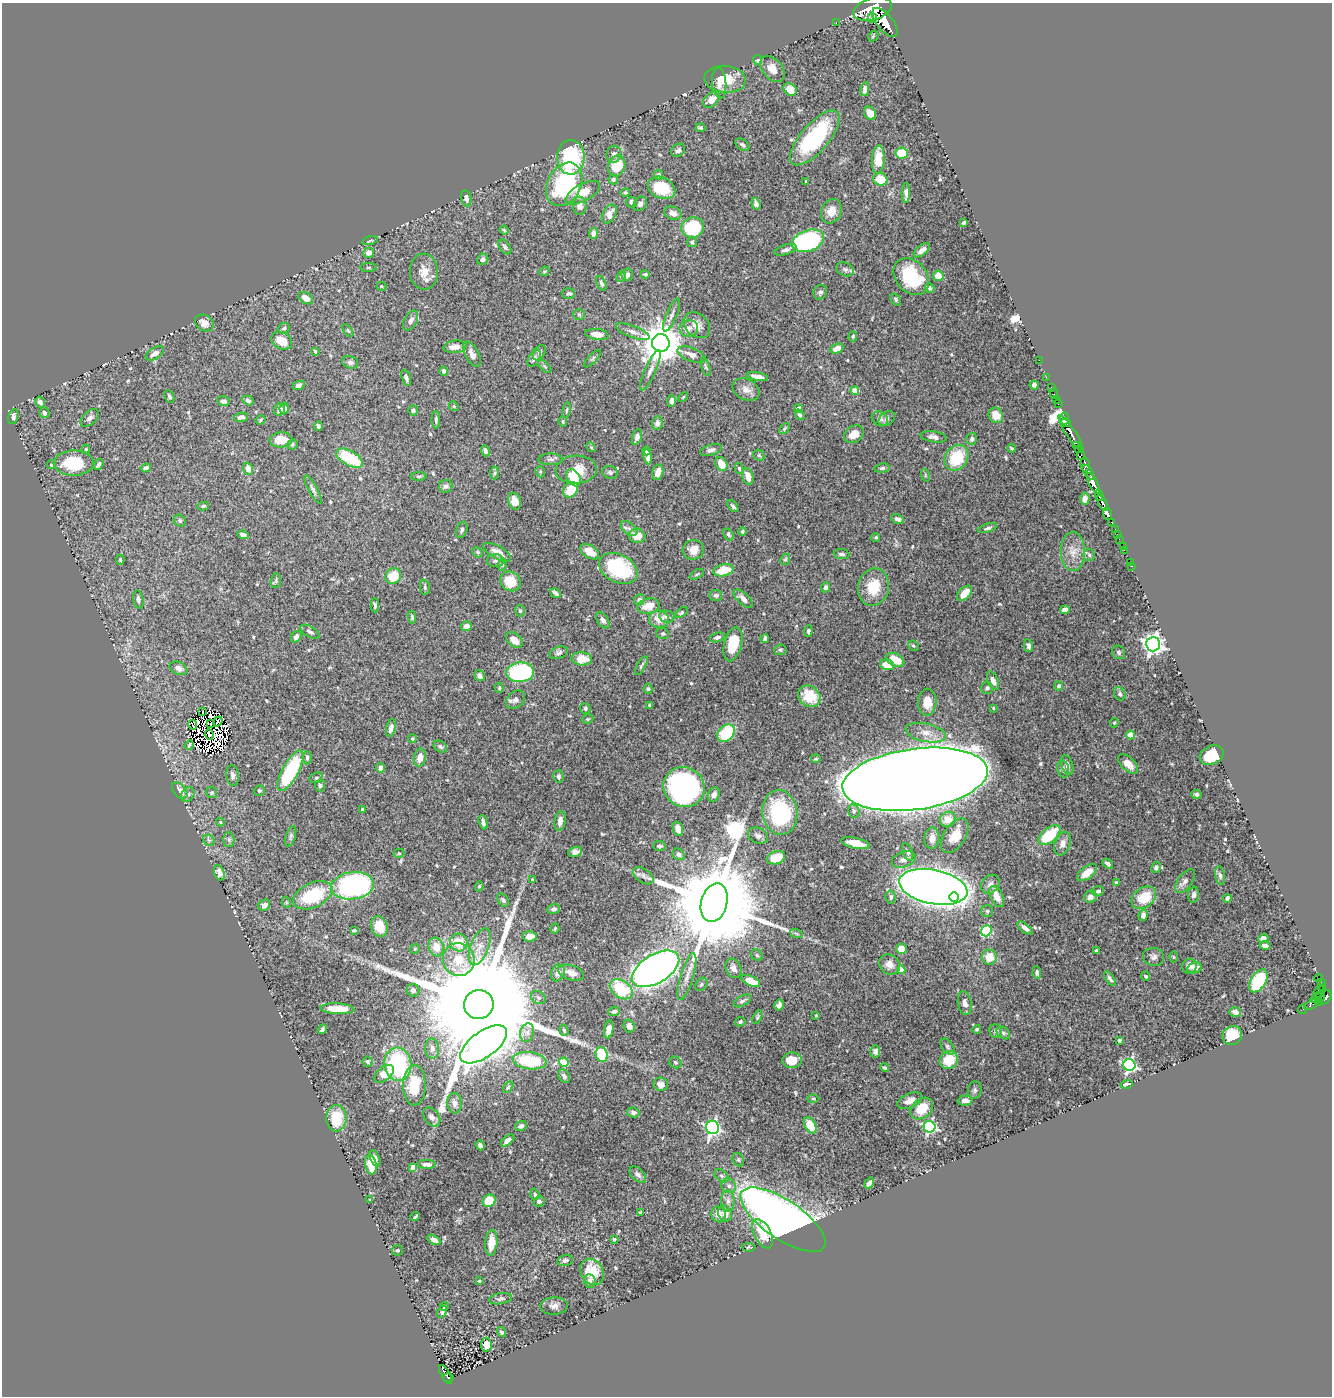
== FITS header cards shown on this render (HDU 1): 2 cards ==
NAXIS1  =                 1330
NAXIS2  =                 1394

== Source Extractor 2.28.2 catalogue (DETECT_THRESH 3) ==
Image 1330 x 1394 px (HDU 1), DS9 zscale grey, 1 PNG px = 1 image px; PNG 1334 x 1398 px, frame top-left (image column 1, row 1394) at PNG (2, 3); each listed source drawn as its Kron ellipse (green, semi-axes under 4 px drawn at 4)
Background 0.82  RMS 0.016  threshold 0.049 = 3 sigma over >= 5 px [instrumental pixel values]
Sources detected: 589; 17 with non-positive FLUX_AUTO (blend fragments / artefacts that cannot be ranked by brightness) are neither listed nor drawn; of the other 572, the 500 brightest by FLUX_AUTO listed and drawn (72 fainter detections omitted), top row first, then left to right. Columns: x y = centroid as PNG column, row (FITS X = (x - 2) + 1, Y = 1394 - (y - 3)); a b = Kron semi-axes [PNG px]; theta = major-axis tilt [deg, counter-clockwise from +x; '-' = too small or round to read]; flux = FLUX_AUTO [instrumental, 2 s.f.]
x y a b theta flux
872 9 19 11 16 7600
872 18 5 3 - 340
836 22 3 2 - 24
885 22 17 8 -51 4500
873 36 6 4 45 1.4
757 60 5 4 - 2.3
772 69 15 9 -51 12
725 79 21 13 -5 24
719 83 15 7 -85 7.8
790 89 7 5 -41 17
865 89 7 4 80 5.8
711 100 9 6 44 11
870 113 7 5 -56 11
700 128 5 3 - 1.6
815 138 34 14 49 100
742 145 8 5 -38 3
678 150 7 6 - 3.3
902 153 6 5 - 30
614 154 8 7 - 3.7
571 157 17 13 87 80
878 159 14 6 86 25
617 166 11 8 71 32
658 175 5 4 - 2.6
880 179 7 6 - 22
613 180 5 4 - 2.3
806 181 3 3 - 1.4
564 184 23 16 63 150
662 188 14 10 -25 42
625 192 4 4 - 1.6
583 193 19 8 28 21
906 193 10 4 88 4.6
466 199 8 5 -80 5.3
632 202 5 5 - 5.2
640 204 8 6 48 4.3
756 204 6 4 -72 4
580 206 9 6 88 7.5
831 211 13 9 66 11
673 213 9 6 -21 7
609 214 10 6 63 12
964 223 4 3 - 2.3
693 228 11 10 - 69
504 230 4 4 - 1.5
593 233 5 4 - 5.2
370 241 7 3 15 1.4
808 241 16 10 19 160
692 242 5 5 - 1.8
505 247 8 5 -53 2.6
785 250 12 5 18 4.1
922 250 10 5 40 6.9
368 253 5 5 - 8.4
483 259 6 5 - 4
368 268 8 4 0 1.5
845 269 9 6 -28 3.5
544 271 5 4 - 1.5
424 272 18 14 -88 16
645 274 4 3 - 1.9
627 275 6 5 - 4.2
621 276 5 4 - 1.8
938 276 5 5 - 13
911 277 20 15 -49 60
601 283 8 4 -66 2.6
381 286 5 4 - 1.4
930 288 5 4 - 2.6
820 292 7 6 - 3.3
569 293 6 5 - 2.6
306 298 8 5 -34 12
896 299 6 4 -53 1.9
579 314 6 5 - 1.8
672 315 18 5 67 4.9
410 321 11 6 61 5.9
204 323 10 8 -31 11
697 325 15 11 -43 11
284 328 6 5 - 2.1
689 329 9 8 - 6.2
348 330 7 4 -56 1.4
633 332 18 6 -20 6.5
597 334 12 5 -8 11
853 336 5 4 - 1.7
282 341 11 8 -31 17
661 343 9 8 - 3700
455 347 12 6 7 9.7
837 349 7 4 23 9.3
315 351 3 3 - 1.6
155 353 10 5 32 7.6
539 353 8 5 56 2.7
472 354 14 7 -61 8.1
691 355 15 6 -21 8.2
534 358 9 5 61 4.1
593 358 11 4 46 2.3
1039 360 2 2 - 8.1
350 362 8 6 -15 4
545 366 8 3 -45 1.6
706 367 9 4 -73 2
650 370 22 5 66 6.8
444 371 5 4 - 3.1
757 376 11 4 -12 6.9
1046 377 2 2 - 15
406 378 8 4 -71 3.4
298 385 6 4 25 4.1
1034 385 4 4 - 3.5
1051 387 3 2 - 21
746 389 14 10 -26 8.7
855 391 4 4 - 17
1054 393 5 2 - 23
169 396 7 4 -66 2
683 397 6 3 46 1.3
248 400 6 4 -31 3
1057 400 3 2 - 33
223 401 6 5 - 2.8
671 401 6 4 87 4.8
40 402 6 5 - 4.7
1058 404 2 2 - 16
454 406 5 4 - 1.3
284 408 5 4 - 3.4
280 409 6 5 - 5.3
799 409 4 4 - 5.2
413 410 5 5 - 2.7
566 410 8 3 79 1.6
44 413 5 5 - 3.5
800 415 5 4 - 2.1
996 415 8 7 - 15
13 417 7 5 75 3.5
241 417 7 4 8 4.7
90 418 11 6 43 4.2
880 419 8 6 -33 5
887 419 9 6 39 3.9
1064 419 6 4 -85 470
261 420 5 3 - 1.4
436 420 9 4 -90 2.4
563 421 5 4 - 1.3
1066 422 5 3 - 680
657 423 7 5 79 5.3
318 426 5 4 - 2.4
784 429 6 4 47 1.6
1071 433 21 5 -57 1600
854 434 10 8 34 12
637 437 8 4 73 4.2
934 437 13 5 -9 5.2
972 439 6 5 - 3.4
281 440 11 7 2 23
292 444 5 5 - 2.3
1077 446 4 3 - 110
591 447 5 4 - 1.4
1012 448 4 2 - 1.5
86 449 4 3 - 1.5
711 450 11 5 16 4.2
1079 450 4 3 - 110
485 451 6 4 -69 3.5
647 451 4 3 - 3.4
759 455 6 5 - 1.7
1081 455 4 3 - 250
648 457 7 4 -79 6.9
349 458 15 7 -28 60
957 458 14 11 56 50
551 459 12 5 0 3.6
74 463 20 12 1 49
99 464 6 4 55 3
721 464 7 5 -61 17
52 465 4 4 - 2.2
1085 465 7 3 -81 330
146 468 5 3 - 3.8
739 468 5 4 - 1.7
882 468 8 4 8 2.3
248 469 6 5 - 8.6
576 470 21 14 2 20
540 472 6 4 -71 1.6
610 472 8 6 -13 2.7
658 472 8 5 77 8.1
1089 472 8 4 -57 630
494 473 6 4 88 1.6
925 475 6 4 -72 1.5
419 476 8 4 0 1.6
748 477 9 5 -76 9.2
574 478 9 6 -56 32
1093 484 11 4 -64 2400
446 486 7 6 - 3.9
313 490 16 4 -61 4.2
571 490 8 6 50 31
1099 495 6 3 -79 620
1085 499 6 4 89 5.7
515 501 8 6 -71 12
1103 503 8 3 -61 1300
203 506 6 4 12 2
733 506 7 4 -51 2.4
1108 514 6 3 -70 370
898 519 7 4 -23 3.6
180 521 6 5 - 2.3
1112 522 3 3 - 95
988 528 10 4 18 2.6
629 529 9 6 -37 4
462 530 8 5 67 2.7
1115 530 4 2 - 44
742 532 4 4 - 1.9
728 534 6 4 -59 2.3
1117 534 3 2 - 6.5
243 535 6 4 -15 3.7
637 536 8 7 - 15
876 537 4 4 - 1.6
1119 539 2 2 - 3.9
1123 546 2 2 - 4.9
693 550 11 10 - 12
1124 550 2 2 - 7
1073 551 20 12 -88 14
478 552 5 4 - 1.8
497 552 15 6 -29 11
590 552 10 6 -34 15
842 554 8 5 -6 3
1089 555 6 6 - 2.3
785 559 6 4 67 1.7
120 560 5 4 - 1.5
496 561 8 6 -2 3.7
1130 562 2 2 - 9.8
502 565 6 4 81 2.1
1132 566 2 2 - 12
618 568 20 14 -28 86
723 570 10 6 13 27
697 574 7 3 30 1.5
393 576 8 7 - 26
276 581 7 5 83 1.8
510 581 10 9 - 23
425 587 8 5 -83 2.4
825 587 5 4 - 3.9
873 587 19 15 77 32
555 593 6 3 -35 3
965 593 9 5 47 16
716 595 6 5 - 2.6
743 599 12 5 -43 6.3
138 600 9 5 -79 3.6
639 600 6 5 - 3.6
375 605 7 4 -88 2.7
648 606 11 7 13 16
1065 610 5 4 - 5.9
520 611 6 4 -74 2.1
681 613 7 4 34 1.7
412 617 6 4 -83 2
667 617 8 6 -11 3.3
659 619 10 8 -8 14
603 620 9 5 -57 4.5
466 626 5 5 - 6.7
808 631 6 4 84 2.2
310 632 10 5 -30 4
663 634 6 5 - 2
296 637 6 4 54 4.9
717 637 7 4 18 3.2
765 638 4 3 - 2.4
514 640 9 6 -39 11
733 644 17 8 75 33
1153 644 7 7 - 630
913 646 6 4 -42 1.8
1028 646 6 4 -78 3.1
780 650 6 5 - 1.8
1119 652 7 6 - 2.7
559 653 9 6 18 3
582 659 10 6 -4 18
895 660 10 6 -26 20
887 665 7 5 -16 21
641 666 10 3 61 2
179 668 9 6 -24 5
520 672 14 10 4 120
479 676 6 5 - 5
993 681 10 5 -67 6.7
1059 686 4 4 - 2.2
499 688 5 4 - 1.5
987 688 6 6 - 3.2
648 689 5 4 - 1.6
1120 694 7 5 -65 2.5
809 696 12 10 -40 27
516 700 10 8 40 5
927 702 13 9 87 14
649 705 3 3 - 1.2
585 708 5 5 - 2
993 708 3 3 - 1.3
203 712 3 2 - 2
588 719 6 4 20 1.5
218 722 5 3 - 3
1114 723 4 4 - 1.4
211 724 3 2 - 1.4
193 725 5 2 - 4.5
391 728 9 5 77 5.9
726 733 10 7 49 55
926 733 20 9 -12 13
209 734 5 2 - 1.9
1130 735 4 4 - 21
412 739 4 4 - 1.5
189 745 5 3 - 1.6
440 747 7 5 -34 2.8
1212 755 12 9 26 45
307 758 7 4 -85 2.7
420 758 9 6 78 9.4
816 759 5 4 - 1.8
1128 764 12 6 -43 9.6
1067 765 10 5 -71 4.9
380 768 4 4 - 5.3
1063 769 9 6 -75 3.6
291 771 23 8 62 91
233 776 10 6 -83 4
558 776 6 5 - 2.5
316 778 7 5 14 1.9
915 779 73 30 8 10000
320 785 6 5 - 3.6
684 787 21 19 -29 340
180 790 10 6 -50 8.3
259 791 5 5 - 2
212 793 6 5 - 2.2
188 794 8 6 56 2.9
1196 794 5 4 - 2.6
714 795 7 6 - 5.3
362 810 4 3 - 2.8
854 811 6 5 - 2.8
780 812 22 17 -82 100
948 819 8 7 - 17
560 821 10 5 82 6.8
220 822 4 4 - 1.4
483 822 7 3 -74 3.4
678 829 7 5 -71 7.3
1049 835 13 7 40 53
291 836 10 5 73 2.4
758 836 10 7 -23 4.3
955 836 19 10 57 23
932 838 10 7 85 9
209 840 6 5 - 2.2
229 840 7 5 -89 2.7
855 843 14 5 -13 15
1062 844 12 7 71 7.1
660 846 6 5 - 2.8
575 852 7 5 18 4.7
908 852 9 5 -69 3.3
399 853 5 4 - 1.4
678 854 6 5 - 5.2
776 858 9 6 16 33
904 859 12 7 19 6.4
1108 864 6 3 -40 3.1
1156 867 6 4 61 3.3
219 873 8 5 -70 5.4
1087 873 11 6 37 16
643 876 11 7 -35 4.4
1220 876 9 5 -81 3
532 880 4 3 - 2.3
1185 881 14 7 53 5.4
1116 883 4 3 - 2.4
990 884 10 8 46 5.6
352 886 21 13 7 270
479 886 5 4 - 1.5
933 887 34 17 -11 2900
1098 891 6 5 - 2.9
313 895 21 12 25 69
1194 895 8 5 83 4
997 896 11 6 -64 11
891 897 6 5 - 2.6
954 897 5 4 - 120
1090 897 6 6 - 6.5
1144 898 13 9 36 33
1227 898 4 3 - 3.6
503 900 7 5 -48 3
286 902 6 3 -72 1.2
714 903 20 13 75 34000
264 905 6 5 - 7.2
554 909 6 5 - 3.5
987 911 6 6 - 2
1143 915 6 4 81 5.8
379 926 10 8 -67 22
1025 928 9 4 -40 4.4
555 929 5 4 - 1.3
354 930 4 3 - 1.8
986 931 5 5 - 100
796 933 6 4 -19 1.8
530 936 7 5 4 12
1263 938 5 4 - 4.9
459 943 9 8 - 23
1265 946 5 3 - 4.5
436 947 9 7 -74 14
480 947 19 9 69 13
415 949 5 4 - 1.4
901 949 5 5 - 18
1097 951 3 3 - 2.1
757 955 6 5 - 1.8
989 957 7 7 - 18
1154 957 10 9 - 4.7
1174 957 6 4 -89 1.4
459 960 16 16 - 27
889 964 11 9 -42 7.9
1189 966 7 7 - 8.8
733 968 10 7 -63 5.6
1195 968 7 5 13 6.1
656 969 26 14 31 1200
901 970 4 4 - 10
1037 972 6 4 -80 2.6
558 973 8 6 69 6.9
571 973 13 7 -19 9.4
1146 976 5 4 - 2
687 977 24 6 73 11
1318 978 4 2 - 24
1110 979 8 4 -55 3.3
751 981 10 5 -24 20
1258 981 13 7 57 93
1321 983 4 3 - 130
701 984 7 5 50 2.3
1323 987 4 3 - 150
621 989 12 8 -36 54
413 990 6 6 - 3.7
1319 991 6 3 59 93
1316 997 6 2 39 86
1320 997 5 2 - 84
1326 997 8 5 56 610
538 998 8 6 -35 2.8
742 1001 9 5 30 3.5
1318 1002 4 3 - 40
965 1003 12 7 -80 5.3
479 1005 15 14 - 84000
779 1005 6 4 60 4.6
1311 1005 8 3 28 66
337 1009 17 5 -3 19
1302 1009 4 2 - 15
614 1011 6 4 20 2.5
1235 1012 6 5 - 5.9
816 1016 3 3 - 1.7
757 1017 7 4 61 1.8
740 1022 5 4 - 1.9
629 1026 6 5 - 5.2
322 1029 5 3 - 2.5
609 1029 9 4 79 8.4
977 1029 4 4 - 1.7
564 1030 6 4 -73 1.8
996 1031 7 6 - 3.3
527 1033 9 7 75 5.2
1003 1033 7 5 -40 2.8
1232 1035 10 9 - 38
1119 1040 3 3 - 1.8
484 1044 27 13 36 1100
947 1046 9 5 -55 2.7
432 1048 10 7 -88 5.2
875 1051 6 5 - 4.3
602 1055 7 6 - 55
792 1060 10 8 2 15
949 1060 9 8 - 27
529 1061 17 8 -7 67
368 1062 5 5 - 2.1
564 1062 5 4 - 46
675 1062 6 5 - 2.1
398 1064 16 13 -82 120
1129 1065 6 6 - 230
885 1068 5 4 - 1.8
384 1074 11 6 41 17
564 1076 7 5 -55 3
661 1084 7 6 - 7.2
1126 1084 6 3 15 4.6
414 1085 20 11 89 45
508 1087 6 4 52 2
975 1090 9 7 82 2.9
813 1098 6 4 0 1.4
910 1101 13 7 24 8.2
965 1101 7 5 2 5
454 1103 10 7 -83 5.5
922 1109 12 9 40 24
633 1112 6 5 - 3.5
432 1117 10 7 -53 5.9
336 1118 13 10 89 36
810 1125 9 5 -61 21
521 1126 6 5 - 3.4
712 1127 7 6 - 280
930 1127 6 5 - 190
508 1140 8 4 39 7.1
480 1145 5 4 - 3.2
375 1158 8 4 -68 3.7
738 1160 7 5 -64 2.2
427 1164 9 4 -4 5
371 1165 10 5 -79 25
413 1167 4 4 - 14
638 1175 10 6 -43 3.9
721 1176 8 5 -40 2.8
869 1183 6 4 55 4.7
729 1186 8 7 - 4.1
535 1194 6 4 -72 2
370 1200 4 3 - 1.5
489 1201 7 6 - 26
539 1201 6 5 - 2.8
728 1201 10 6 -89 5.5
640 1212 4 3 - 1.2
725 1213 8 6 -62 9.5
718 1214 8 7 - 10
415 1217 5 2 - 1.5
783 1220 50 19 -34 1100
763 1234 16 8 -63 25
614 1239 4 3 - 1.6
434 1240 7 4 -30 4.2
491 1243 13 6 86 16
749 1247 7 3 -4 1.4
397 1250 5 5 - 1.8
565 1260 8 5 12 3
592 1272 14 11 -57 29
479 1281 4 3 - 1.4
590 1281 7 6 - 3.8
500 1299 11 5 9 2.8
554 1306 14 8 4 5.9
444 1307 4 3 - 2.5
442 1312 6 4 63 3.1
501 1332 5 4 - 2
486 1345 7 5 84 8.3
445 1374 11 3 -60 140
448 1377 5 4 - 88
At the frame edge (FLAGS 8, measured only in part): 1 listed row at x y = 872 9
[72 fainter detections neither listed nor drawn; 17 non-positive-flux detections neither listed nor drawn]